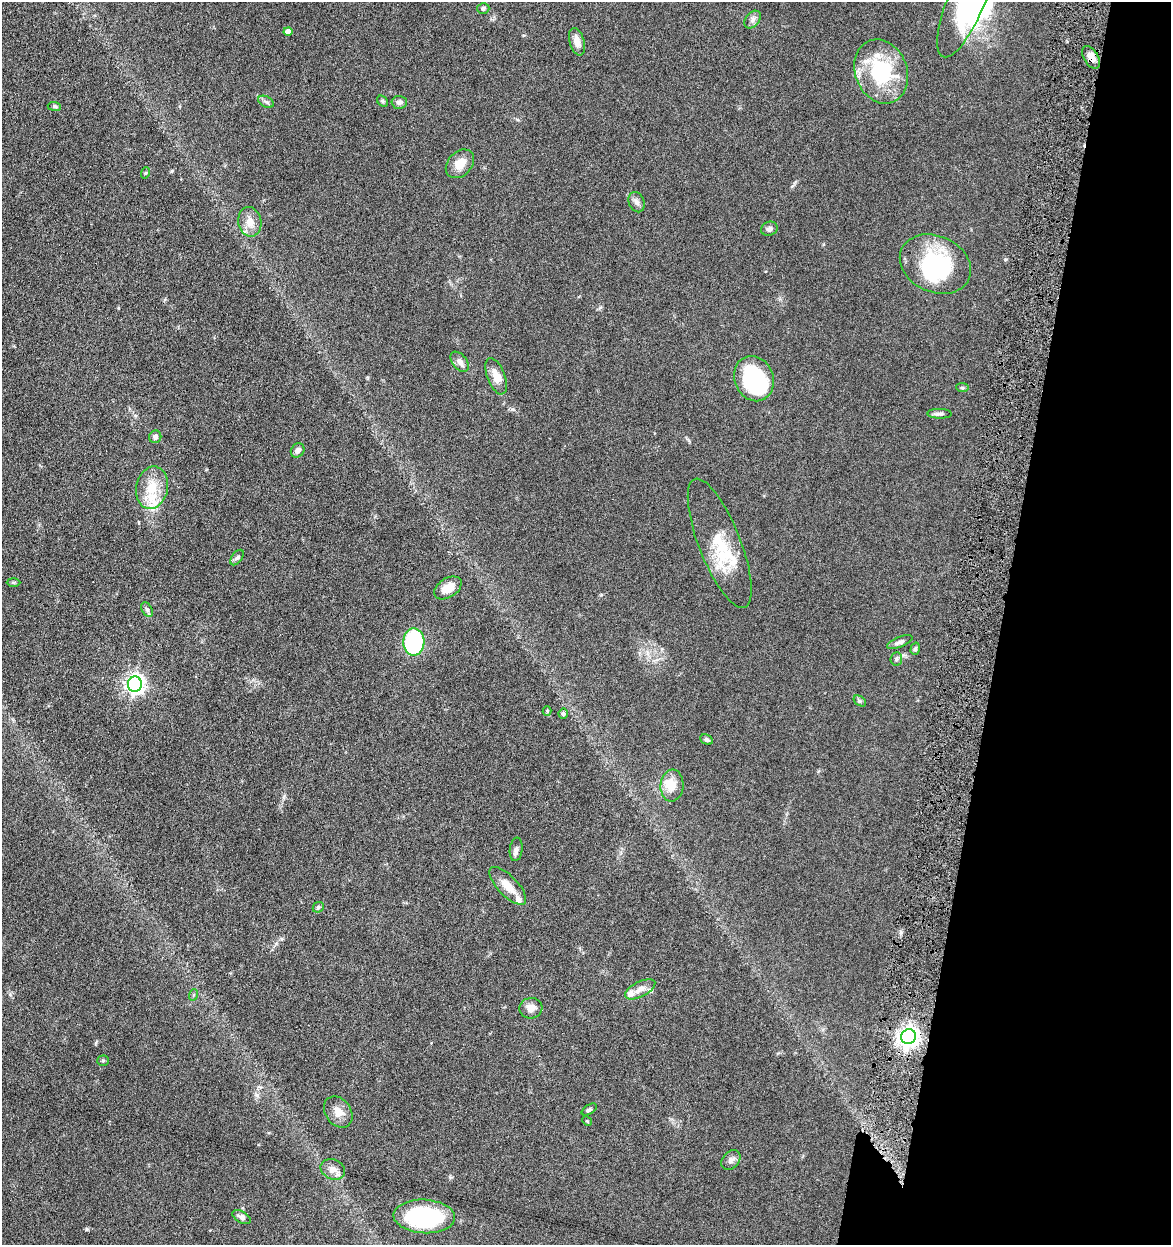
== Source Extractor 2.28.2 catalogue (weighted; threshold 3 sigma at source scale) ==
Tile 8 of 4 x 4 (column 4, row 2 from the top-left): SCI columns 3748-4916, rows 2492-3734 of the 5040 x 4982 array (HDU 1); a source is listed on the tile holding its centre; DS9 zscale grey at full resolution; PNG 1173 x 1247 px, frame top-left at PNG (2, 2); each listed source drawn as its Kron ellipse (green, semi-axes under 4 px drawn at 4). Shown black and unused: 15% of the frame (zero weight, under 4 of 8 exposures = <1% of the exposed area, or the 3 px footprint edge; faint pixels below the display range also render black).
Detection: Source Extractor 2.28.2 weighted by HDU 2 'WHT'; one run over the whole footprint, this tile lists its part. Background 0.042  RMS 0.0046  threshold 0.0189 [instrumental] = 3 sigma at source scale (4.09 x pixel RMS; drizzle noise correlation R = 1.36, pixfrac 0.8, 0.05/0.05 arcsec/px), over >= 5 px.
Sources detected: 66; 4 inside a brighter object's white glare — neither listed nor drawn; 7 inside a brighter listed object's ellipse — not listed separately; the other 55 listed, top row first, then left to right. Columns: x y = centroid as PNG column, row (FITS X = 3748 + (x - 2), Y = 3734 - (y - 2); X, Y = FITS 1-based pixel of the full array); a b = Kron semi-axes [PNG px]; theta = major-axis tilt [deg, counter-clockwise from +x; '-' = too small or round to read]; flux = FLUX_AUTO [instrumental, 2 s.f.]
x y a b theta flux
966 2 59 18 68 38
483 8 6 5 - 0.9
753 20 10 6 51 1.7
288 32 4 4 - 2.7
577 42 14 7 -74 3.4
1091 57 12 7 -59 3.5
881 71 33 26 -69 31
383 101 6 4 -43 0.73
266 102 8 5 -29 1
399 102 7 6 - 1.6
54 106 7 4 -6 0.6
460 164 16 12 46 5.5
145 173 6 3 70 0.43
637 202 10 7 -66 1.7
250 222 15 11 -79 4.5
769 229 8 7 - 1.4
935 264 37 28 -25 40
460 362 11 7 -52 2.3
496 376 19 9 -69 4.8
754 379 23 19 -69 41
962 388 6 4 -6 0.61
939 414 12 5 -2 1.3
155 437 6 6 - 1.5
298 450 7 6 - 1.6
152 488 21 16 78 10
720 543 69 21 -69 20
237 558 9 5 53 1
13 582 7 4 0 0.58
448 588 15 9 33 4.8
147 609 8 5 -62 1
414 642 14 10 88 57
900 642 13 5 21 1.6
915 649 6 4 73 0.73
896 659 7 5 84 0.87
135 684 7 7 - 200
860 701 7 4 -34 0.71
547 711 4 4 - 0.43
563 714 5 4 - 0.76
706 740 7 4 -26 0.93
672 785 16 11 85 5.9
516 849 12 6 83 1.7
508 886 24 10 -46 5.9
318 907 6 5 - 0.66
640 989 16 7 27 3.4
193 995 6 4 71 0.52
531 1008 11 10 - 3.3
908 1037 7 7 - 270
103 1061 5 5 - 0.55
589 1110 8 4 32 0.86
338 1112 17 12 -55 4.1
587 1121 5 4 - 0.45
731 1160 11 8 46 1.9
333 1169 12 10 -24 3
424 1216 31 17 -3 42
241 1217 10 5 -30 1.9
Overlapping masked pixels (flux is a lower limit): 1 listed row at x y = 1091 57
Isophote crosses this tile's border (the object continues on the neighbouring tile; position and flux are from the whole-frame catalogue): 1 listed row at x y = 966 2
Unlisted compact peaks at least as high as the median listed source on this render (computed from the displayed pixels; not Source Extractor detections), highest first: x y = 86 1229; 901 932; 257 1095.